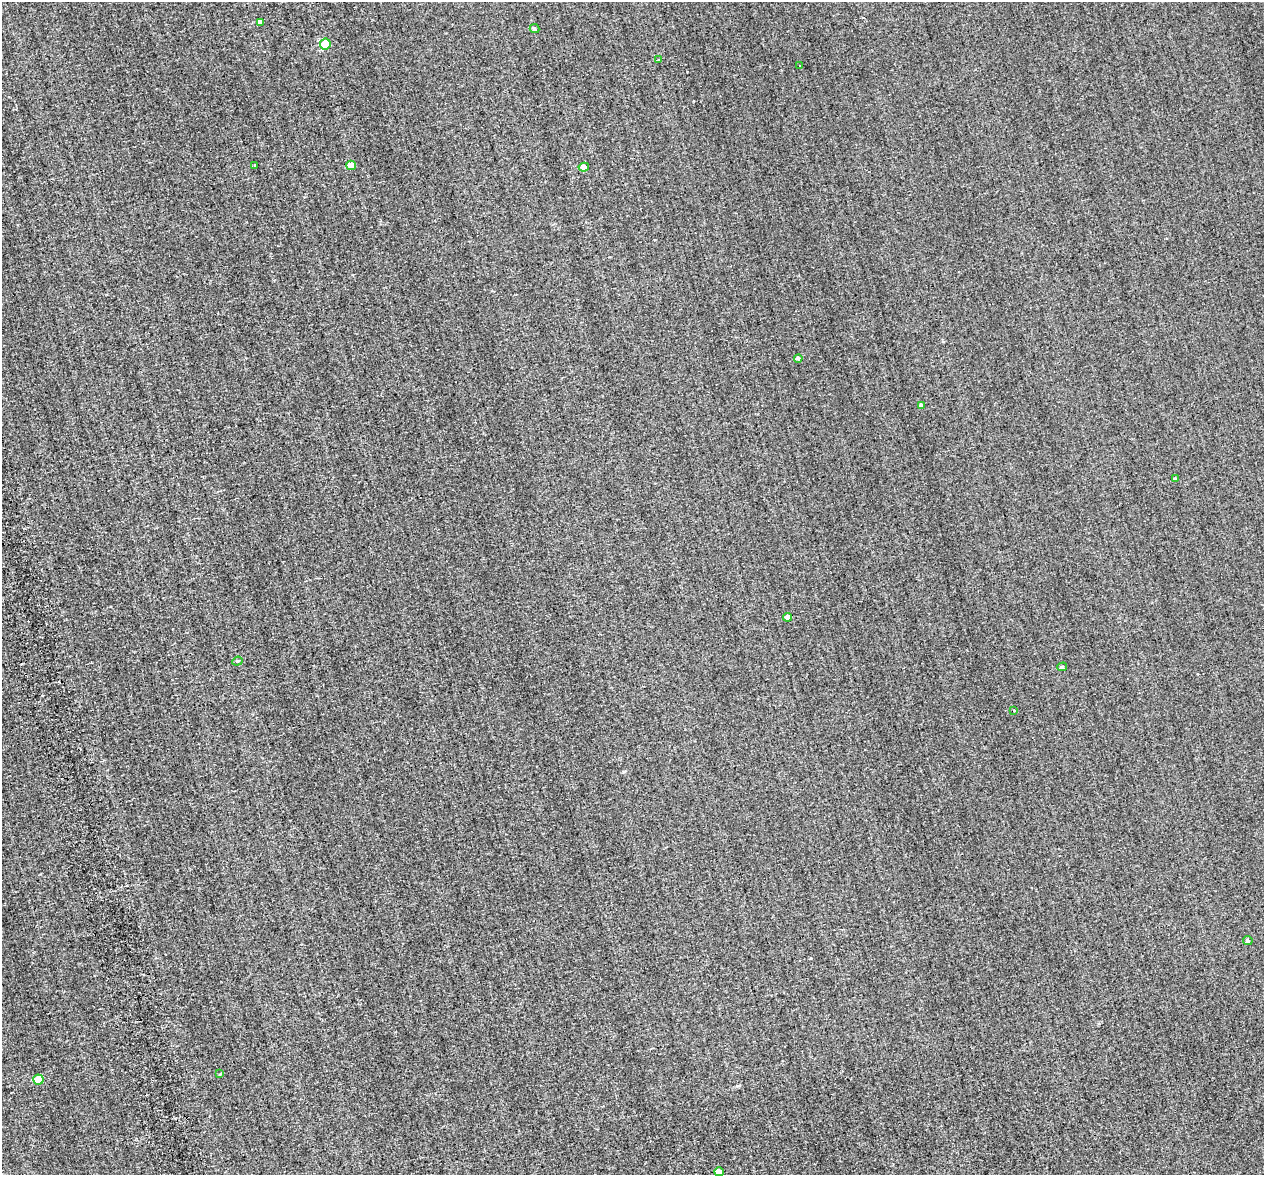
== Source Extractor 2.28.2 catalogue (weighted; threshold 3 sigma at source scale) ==
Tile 7 of 4 x 4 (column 3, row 2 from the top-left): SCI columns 2591-3852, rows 2836-4008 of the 5399 x 5373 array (HDU 1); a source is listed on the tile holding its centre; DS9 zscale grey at full resolution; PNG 1266 x 1177 px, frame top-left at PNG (2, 2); each listed source drawn as its Kron ellipse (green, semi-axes under 4 px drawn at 4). Shown black and unused: <1% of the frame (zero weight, under 2 of 3 exposures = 12% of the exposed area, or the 3 px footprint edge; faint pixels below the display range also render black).
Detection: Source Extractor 2.28.2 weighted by HDU 2 'WHT'; one run over the whole footprint, this tile lists its part. Background 0.287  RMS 3.4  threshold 15.4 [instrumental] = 3 sigma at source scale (4.5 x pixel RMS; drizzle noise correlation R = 1.50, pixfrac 1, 0.05/0.05 arcsec/px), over >= 5 px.
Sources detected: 21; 2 cosmic-ray / hot-pixel residue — neither listed nor drawn; the other 19 listed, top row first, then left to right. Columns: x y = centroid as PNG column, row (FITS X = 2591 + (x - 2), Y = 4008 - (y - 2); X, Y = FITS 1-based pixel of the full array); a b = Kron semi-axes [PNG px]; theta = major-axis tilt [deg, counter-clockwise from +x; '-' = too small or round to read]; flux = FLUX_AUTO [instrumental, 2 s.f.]
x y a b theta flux
260 22 4 4 - 1200
535 29 5 4 - 460
325 44 5 5 - 9800
659 59 3 3 - 660
800 66 3 3 - 590
255 165 3 2 - 260
351 165 5 4 - 3200
584 167 5 4 - 2100
798 358 4 4 - 740
921 406 4 4 - 1000
1175 479 3 3 - 520
787 617 4 4 - 1300
237 661 5 4 - 430
1062 667 5 4 - 630
1014 710 3 3 - 820
1248 941 5 4 - 620
220 1074 4 3 - 310
38 1080 5 5 - 7700
719 1172 5 4 - 2400